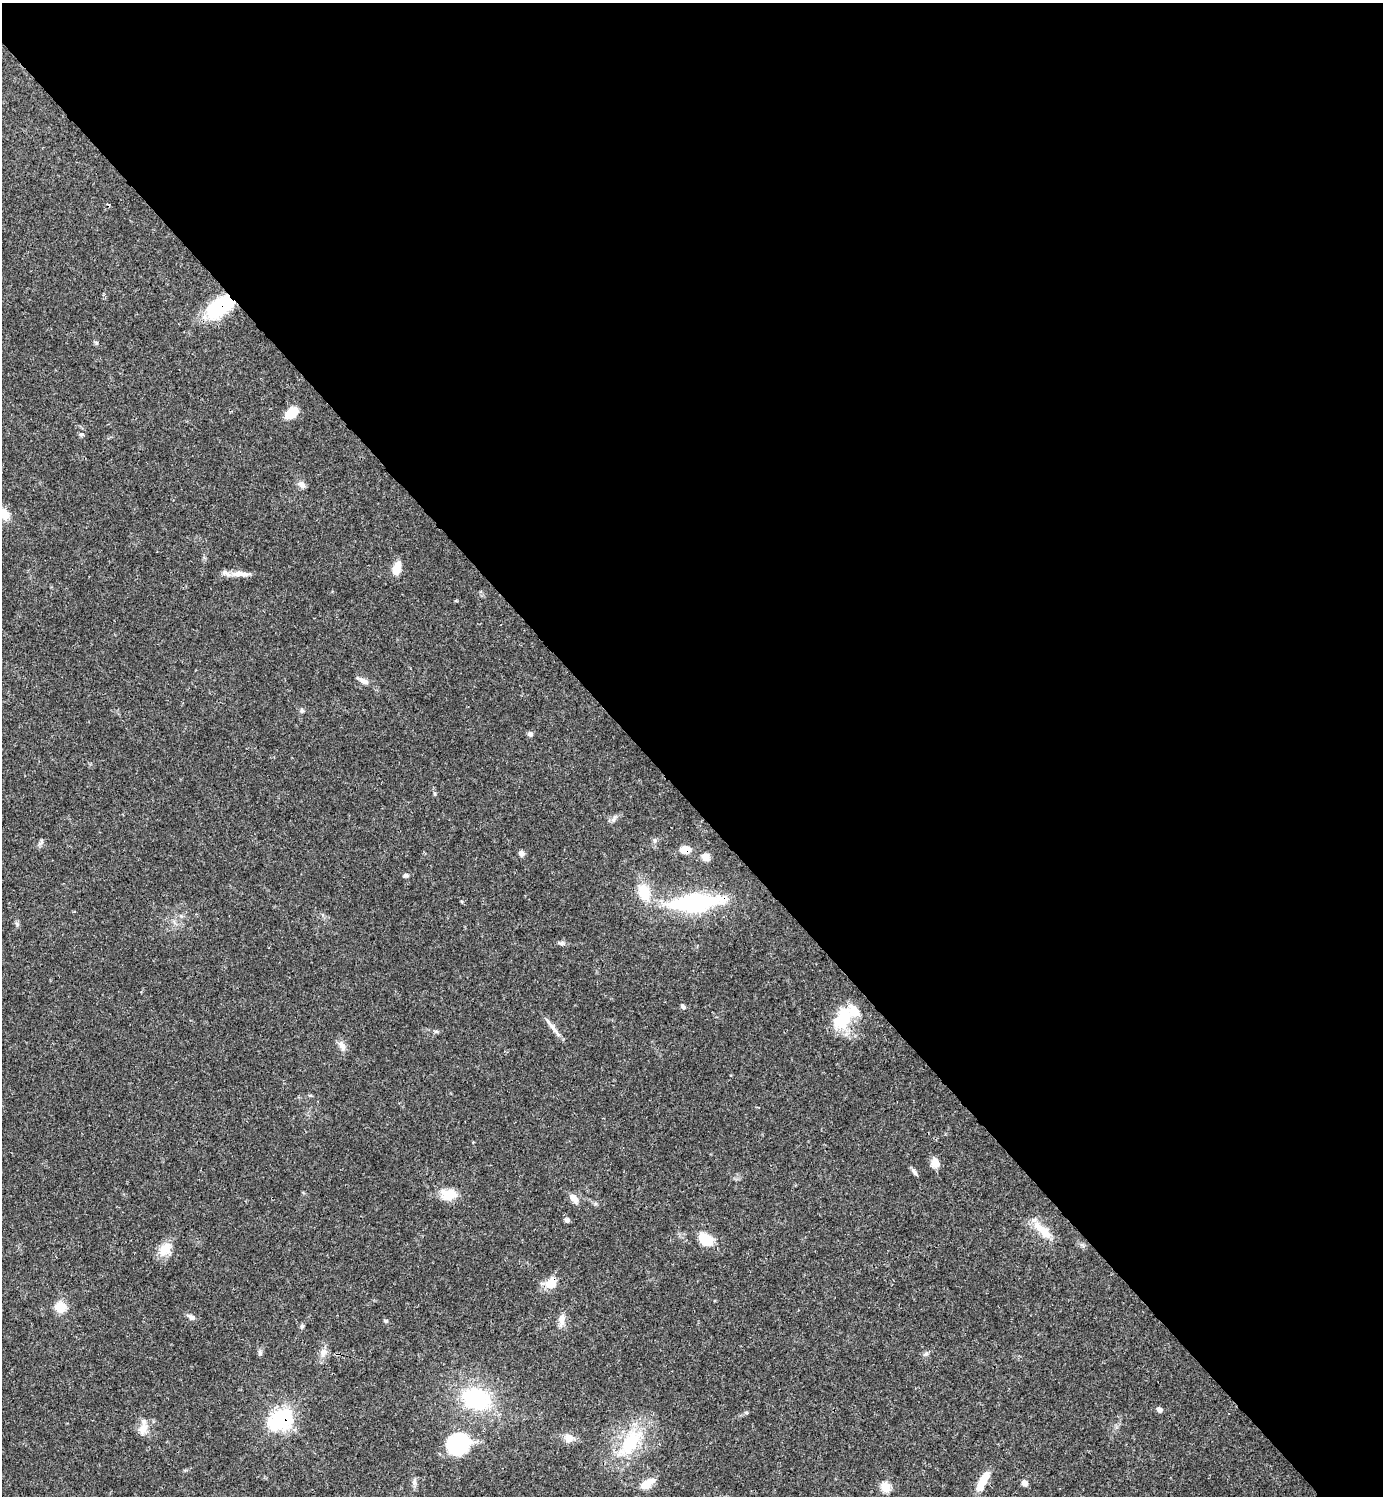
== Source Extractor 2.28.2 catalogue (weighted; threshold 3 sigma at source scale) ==
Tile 3 of 4 x 4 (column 3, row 1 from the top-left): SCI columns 3063-4443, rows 4486-5979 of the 5982 x 5983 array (HDU 1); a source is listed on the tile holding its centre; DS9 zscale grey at full resolution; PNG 1385 x 1498 px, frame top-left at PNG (2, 3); no overlay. Shown black and unused: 54% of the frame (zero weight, under 3 of 4 exposures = <1% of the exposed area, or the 3 px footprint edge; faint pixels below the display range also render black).
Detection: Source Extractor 2.28.2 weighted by HDU 2 'WHT'; one run over the whole footprint, this tile lists its part. Background 0.0384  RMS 0.0027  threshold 0.0119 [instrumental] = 3 sigma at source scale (4.5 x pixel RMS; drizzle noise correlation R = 1.50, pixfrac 1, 0.05/0.05 arcsec/px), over >= 5 px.
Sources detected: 56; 2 inside a brighter object's white glare — not listed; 1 inside a brighter listed object's ellipse — not listed separately; the other 53 listed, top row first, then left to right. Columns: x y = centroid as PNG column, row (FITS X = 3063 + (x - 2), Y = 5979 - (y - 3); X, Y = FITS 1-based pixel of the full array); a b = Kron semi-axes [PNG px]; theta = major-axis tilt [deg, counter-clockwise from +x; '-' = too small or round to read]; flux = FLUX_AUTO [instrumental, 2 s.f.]
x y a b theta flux
220 306 27 14 38 22
292 412 13 9 39 5.2
81 434 6 5 - 0.52
302 485 10 8 -46 1.2
4 514 16 10 -63 3
396 569 14 8 74 3.7
240 574 29 7 -2 2.7
363 681 18 6 -28 1.6
302 710 6 5 - 0.5
530 734 7 6 - 0.73
613 820 8 5 59 0.74
654 841 6 4 -89 0.51
685 850 8 7 - 4.5
521 853 7 6 - 1
705 857 10 8 -54 1.6
406 875 7 5 -1 0.56
644 892 18 13 -75 7.1
695 902 66 19 6 30
17 924 6 5 - 0.5
561 943 9 5 -2 0.67
683 1006 8 5 -44 0.62
843 1019 29 18 56 11
552 1027 30 5 -52 1.9
342 1046 15 7 -62 1.6
935 1163 12 9 -69 2.6
914 1172 10 5 -57 0.92
448 1195 20 13 -3 4.7
573 1198 12 7 -49 2.1
567 1220 6 6 - 0.76
1043 1230 31 10 -43 5
705 1239 16 10 -36 6.4
165 1249 19 14 53 3.9
551 1283 14 11 61 4.5
60 1307 11 10 - 4.8
191 1317 13 6 -32 0.93
562 1319 17 8 88 2.1
386 1321 6 4 -16 0.42
302 1326 6 5 - 0.45
260 1352 9 4 -69 0.56
323 1353 13 8 54 1.6
926 1354 8 5 26 0.63
476 1399 29 21 -17 25
1159 1409 7 5 -53 0.9
282 1419 8 8 - 100
143 1428 19 11 74 2.7
569 1438 12 11 - 2.2
630 1443 52 22 55 16
457 1445 25 21 -7 18
414 1482 12 4 -82 0.82
982 1482 25 8 62 5.4
1024 1483 7 6 - 1.4
647 1484 17 9 34 3.7
885 1487 6 6 - 9.3
Overlapping masked pixels (flux is a lower limit): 5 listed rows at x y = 220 306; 685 850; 695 902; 551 1283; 282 1419
Isophote crosses this tile's border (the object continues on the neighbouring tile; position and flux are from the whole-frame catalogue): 1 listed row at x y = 4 514
Unlisted compact peaks at least as high as the median listed source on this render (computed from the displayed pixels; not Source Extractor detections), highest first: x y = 96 343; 435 794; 40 843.